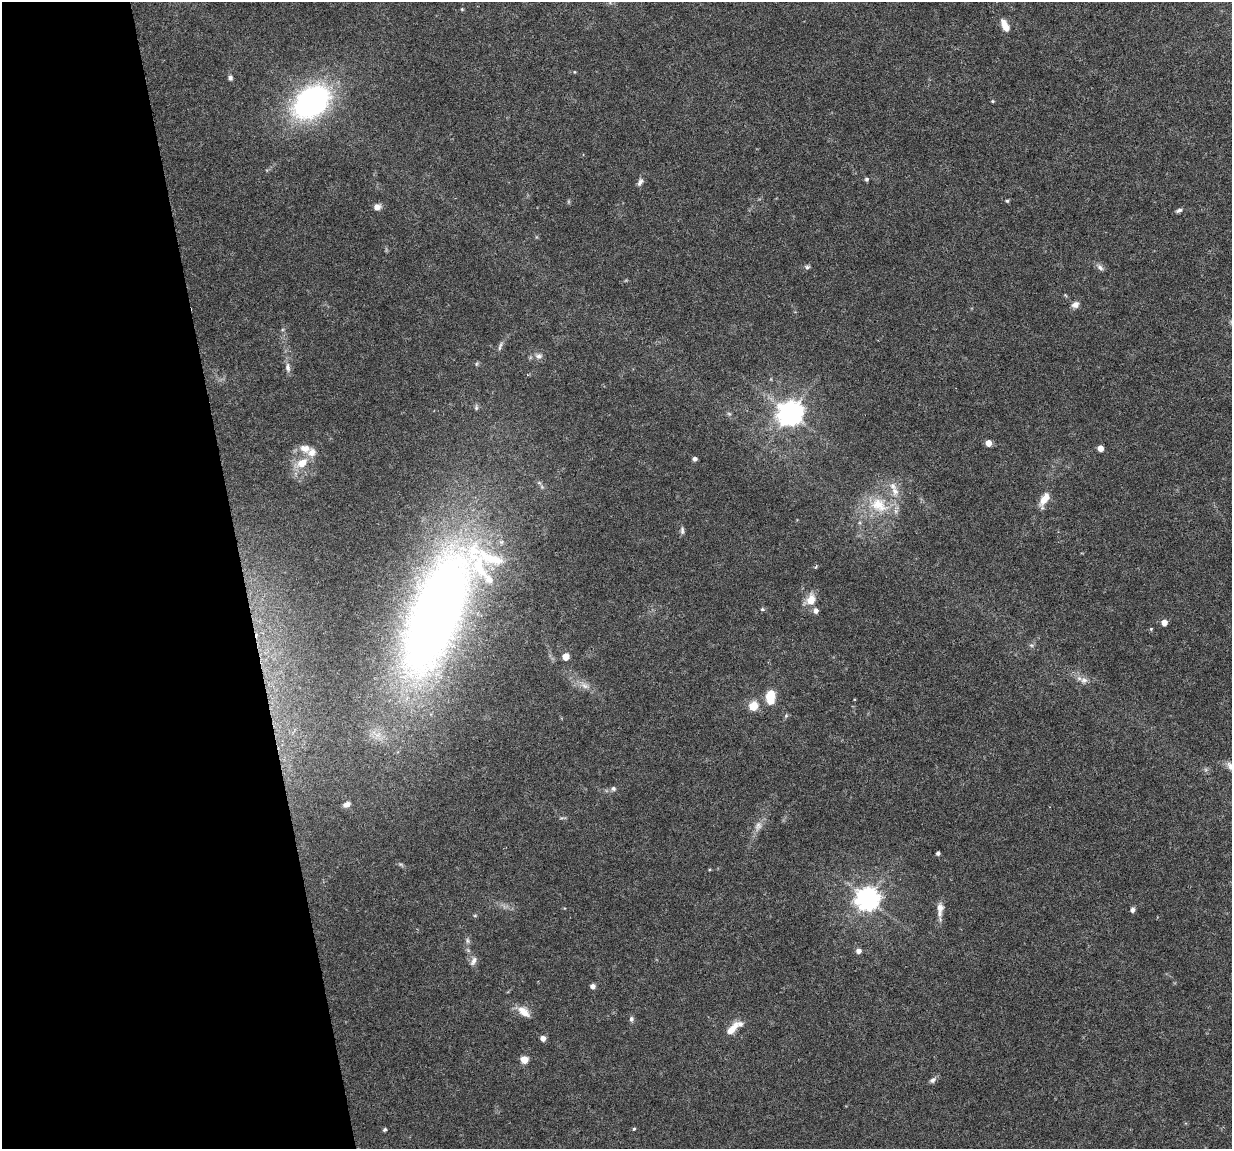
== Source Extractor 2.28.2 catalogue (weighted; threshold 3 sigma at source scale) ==
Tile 5 of 4 x 4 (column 1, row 2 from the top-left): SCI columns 1-1230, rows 2330-3476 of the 4923 x 4704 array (HDU 1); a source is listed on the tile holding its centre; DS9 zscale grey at full resolution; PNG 1234 x 1151 px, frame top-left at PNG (2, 2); no overlay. Shown black and unused: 20% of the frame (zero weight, under 4 of 8 exposures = <1% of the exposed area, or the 3 px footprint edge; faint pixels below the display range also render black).
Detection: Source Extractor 2.28.2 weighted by HDU 2 'WHT'; one run over the whole footprint, this tile lists its part. Background 0.0186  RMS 0.0013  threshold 0.00538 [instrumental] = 3 sigma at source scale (4.09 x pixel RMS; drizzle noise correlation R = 1.36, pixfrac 0.8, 0.0396/0.0396 arcsec/px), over >= 5 px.
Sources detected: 69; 1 cosmic-ray / hot-pixel residue — not listed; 6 inside a brighter listed object's ellipse — not listed separately; the other 62 listed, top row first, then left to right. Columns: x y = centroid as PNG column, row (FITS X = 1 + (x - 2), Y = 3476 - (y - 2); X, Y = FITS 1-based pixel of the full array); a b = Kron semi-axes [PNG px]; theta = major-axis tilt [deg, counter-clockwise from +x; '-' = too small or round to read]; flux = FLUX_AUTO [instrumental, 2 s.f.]
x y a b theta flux
462 9 5 4 - 0.14
1005 26 14 7 -63 1.5
230 78 6 6 - 0.31
993 101 4 4 - 0.14
311 102 37 25 39 31
866 179 5 5 - 0.25
640 182 12 6 63 0.47
1007 201 4 4 - 0.17
377 207 7 6 - 0.86
1179 210 9 5 23 0.33
807 267 7 5 1 0.27
1100 267 11 6 -45 0.47
1065 295 6 4 -35 0.13
1075 304 8 6 26 0.75
500 346 14 4 73 0.35
539 356 10 8 0 0.59
476 364 6 5 - 0.19
288 367 13 7 -84 0.64
476 407 8 5 84 0.25
790 413 8 8 - 130
729 414 6 4 -19 0.19
988 443 5 5 - 1.4
305 448 14 9 -13 1.2
1100 448 5 4 - 1.3
695 459 5 4 - 0.42
302 463 14 9 36 2.1
893 486 12 10 -50 1
1044 499 17 8 56 1.6
879 505 30 22 -27 5.3
682 530 11 5 -86 0.33
816 567 5 4 - 0.2
811 600 15 11 75 1.7
762 609 5 4 - 0.18
436 613 139 51 69 140
1164 623 5 5 - 1.1
1151 629 5 4 - 0.13
1031 645 6 4 -42 0.23
566 657 5 5 - 1.9
1084 680 11 9 -13 0.77
584 685 14 7 -32 0.91
770 697 14 8 -88 3.4
753 706 7 6 - 2.6
613 789 7 7 - 0.34
347 804 8 6 22 0.58
758 826 15 9 71 0.89
938 853 4 4 - 0.3
868 899 8 8 - 110
940 908 11 9 89 0.85
1132 910 6 5 - 0.41
475 916 5 3 - 0.13
467 940 8 6 -88 0.33
858 951 5 5 - 0.71
473 961 13 7 59 0.57
593 986 5 5 - 0.54
524 1012 18 10 -44 1.5
631 1019 7 6 - 0.32
732 1029 19 7 47 1.8
543 1038 5 4 - 0.91
524 1060 5 5 - 2.9
933 1080 8 6 34 0.43
385 1129 4 3 - 0.21
634 1129 5 4 - 0.15